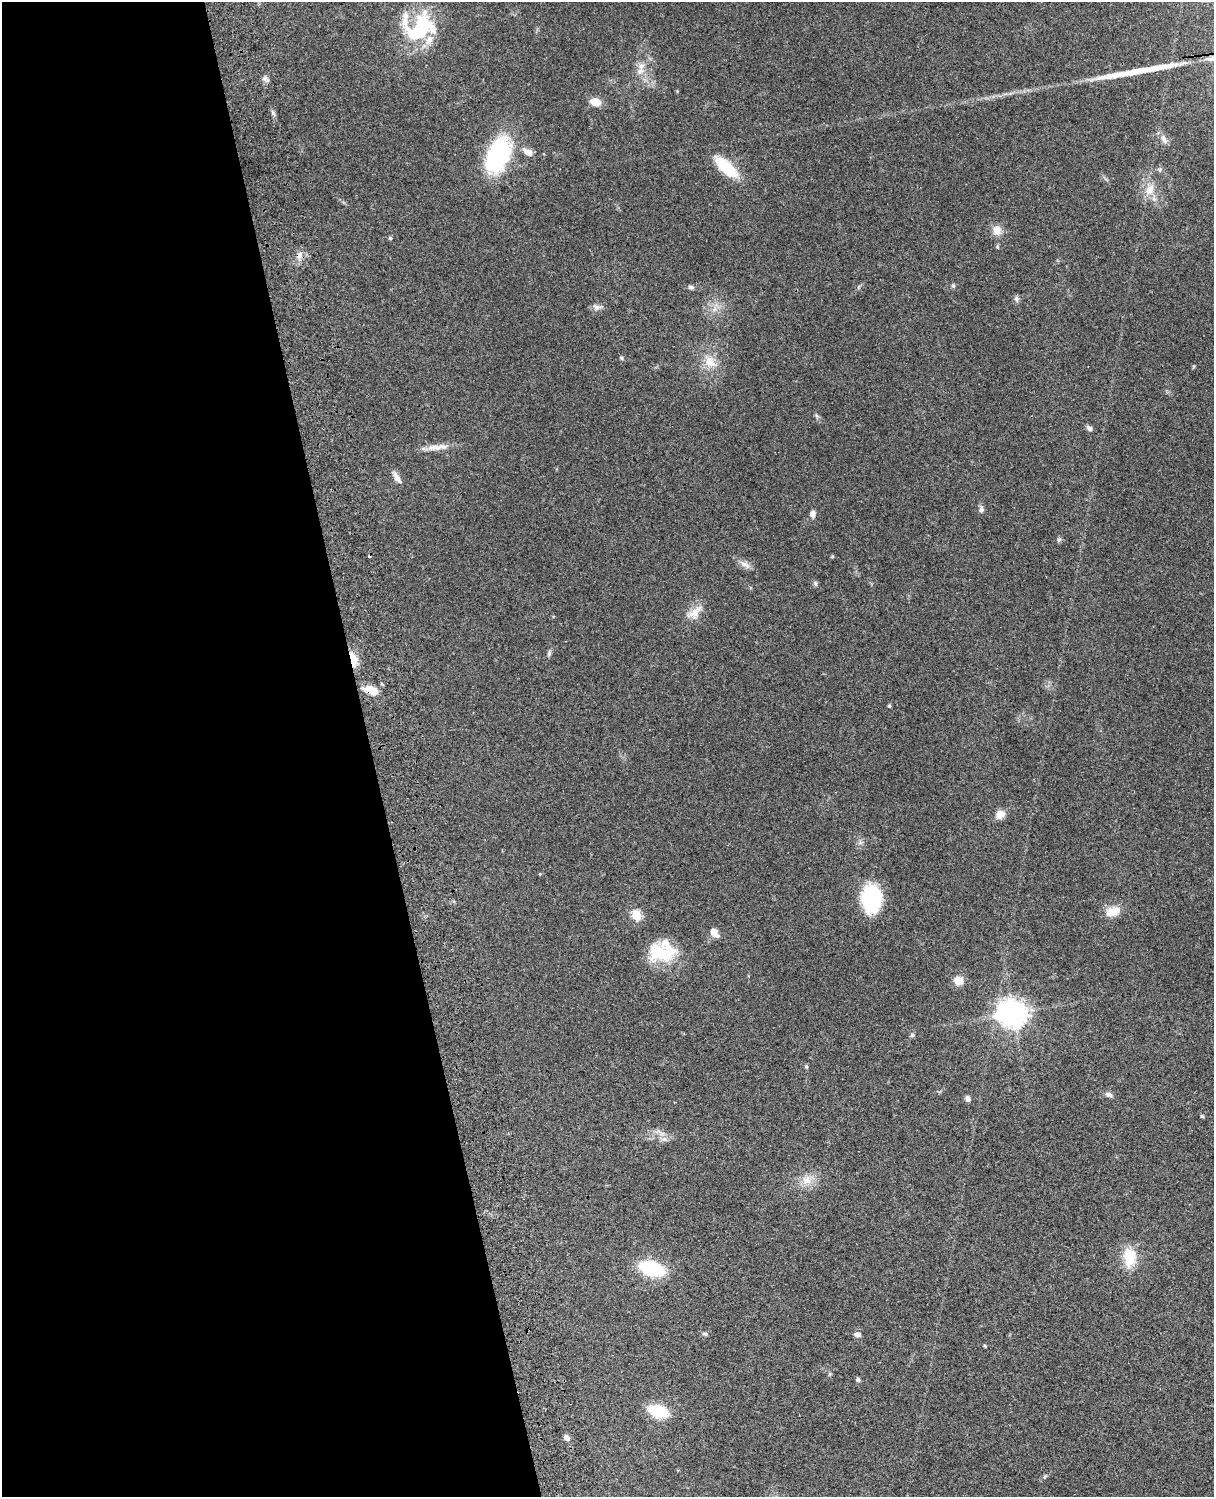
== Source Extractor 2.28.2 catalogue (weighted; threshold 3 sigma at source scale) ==
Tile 5 of 4 x 3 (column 1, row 2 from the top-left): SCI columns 122-1333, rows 1773-3267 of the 5088 x 4928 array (HDU 1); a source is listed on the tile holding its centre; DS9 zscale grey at full resolution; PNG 1216 x 1499 px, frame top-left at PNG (2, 2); no overlay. Shown black and unused: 31% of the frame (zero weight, under 3 of 4 exposures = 6% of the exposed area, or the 3 px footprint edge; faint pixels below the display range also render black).
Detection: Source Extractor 2.28.2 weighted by HDU 2 'WHT'; one run over the whole footprint, this tile lists its part. Background 0.0975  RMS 0.0063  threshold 0.0285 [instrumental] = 3 sigma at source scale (4.5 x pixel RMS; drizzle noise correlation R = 1.50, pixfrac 1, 0.05/0.05 arcsec/px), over >= 5 px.
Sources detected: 62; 1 cosmic-ray / hot-pixel residue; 1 long thin detection or spike segment (spike, bleed or trail) — not listed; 4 inside a brighter listed object's ellipse — not listed separately; the other 56 listed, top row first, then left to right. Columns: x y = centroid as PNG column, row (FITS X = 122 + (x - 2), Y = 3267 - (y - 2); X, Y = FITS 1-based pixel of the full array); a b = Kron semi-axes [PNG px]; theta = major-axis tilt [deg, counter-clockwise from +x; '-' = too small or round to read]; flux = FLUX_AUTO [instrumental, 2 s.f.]
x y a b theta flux
420 29 41 27 40 50
640 71 12 8 37 4.2
265 78 7 6 - 1.8
595 102 10 8 -14 7.9
1164 139 14 7 -62 3.3
528 152 14 7 -28 4.6
498 155 44 25 67 60
726 167 30 11 -42 24
1160 170 7 7 - 1.4
1150 189 17 11 65 8
997 230 13 11 79 5.3
390 238 5 4 - 0.69
299 255 11 7 65 3.7
953 285 6 5 - 0.99
691 287 7 5 -18 1.5
1016 299 9 6 -75 1.6
597 307 12 7 -11 2.7
621 358 5 4 - 0.81
710 362 20 13 -44 9.7
816 415 8 4 -59 1.2
1089 428 8 6 -44 1.9
435 447 22 8 5 6.3
397 477 16 6 -55 3.7
981 509 9 6 89 2.1
813 514 7 5 90 3.4
1059 539 6 5 - 1.1
745 564 15 7 -27 3.6
815 583 8 4 -63 1.2
695 613 24 12 50 8.2
549 654 8 5 65 1.3
353 659 15 7 -76 12
371 690 16 9 -26 9.6
889 706 4 4 - 0.79
1000 814 11 10 - 5.3
871 899 25 18 -89 49
1113 911 19 11 17 8.7
636 915 6 5 - 31
714 933 13 7 -49 4.6
659 953 32 21 -24 26
959 980 12 11 - 5.7
1013 1013 10 10 - 550
912 1035 6 5 - 1
806 1067 6 4 -68 0.89
1109 1094 10 6 -14 2.1
968 1098 7 6 - 2.1
1202 1116 4 4 - 0.62
664 1139 9 6 12 2.5
807 1180 13 12 - 7
1129 1257 19 13 -89 19
652 1269 16 10 -16 57
705 1334 7 5 -17 1.1
857 1334 8 6 -14 2.2
985 1346 4 4 - 0.67
858 1380 6 5 - 1.3
658 1411 19 11 -18 23
566 1438 8 5 -47 2.6
Overlapping masked pixels (flux is a lower limit): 2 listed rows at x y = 353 659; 371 690
Unlisted compact peaks at least as high as the median listed source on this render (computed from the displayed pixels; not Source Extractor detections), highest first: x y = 273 113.